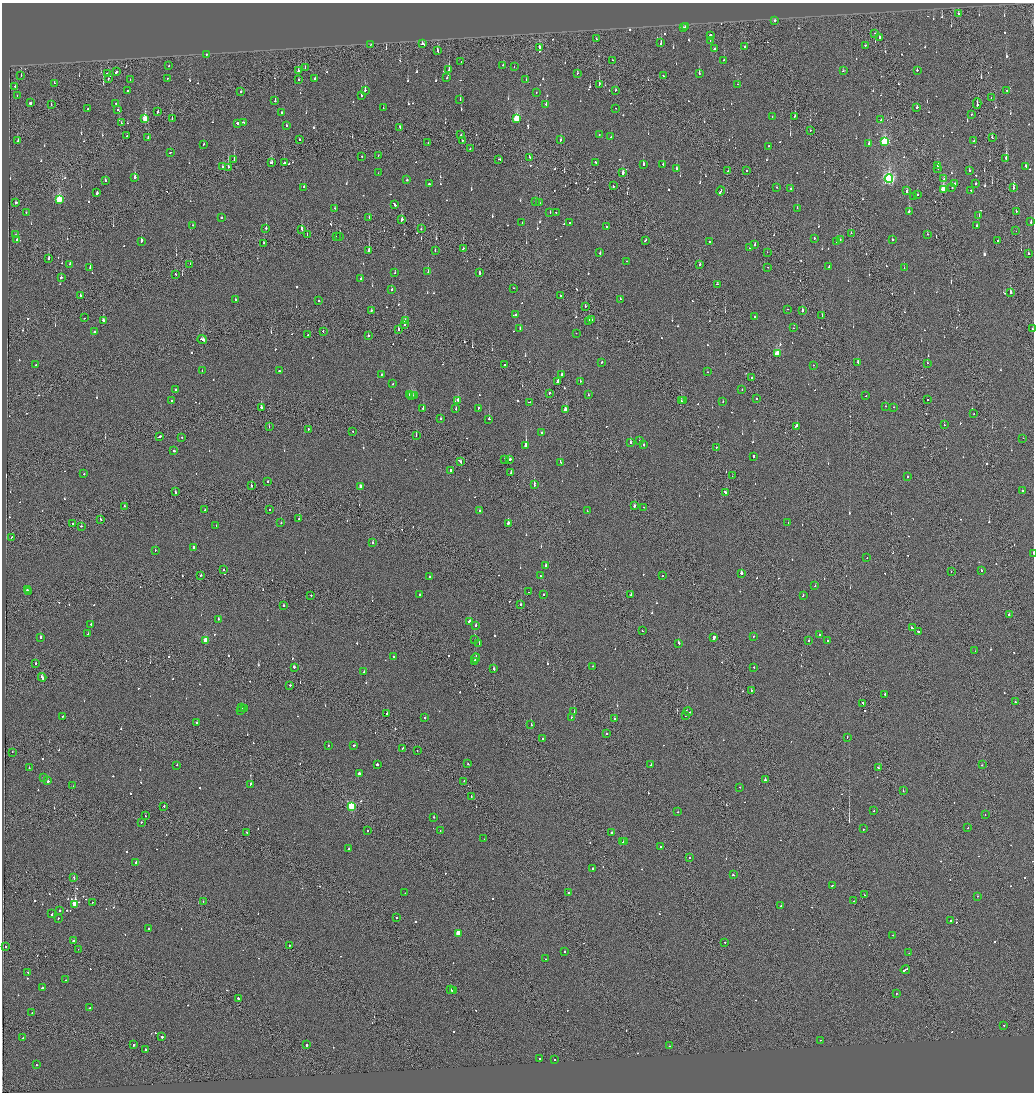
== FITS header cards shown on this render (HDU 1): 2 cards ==
NAXIS1  =                 2064
NAXIS2  =                 2180

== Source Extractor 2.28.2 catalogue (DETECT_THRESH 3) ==
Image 2064 x 2180 px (HDU 1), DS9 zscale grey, zoomed out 1/2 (1 PNG px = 2 x 2 image px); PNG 1036 x 1094 px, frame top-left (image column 1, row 2179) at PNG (2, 3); each listed source drawn as its Kron ellipse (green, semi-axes under 4 px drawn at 4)
Background -0.124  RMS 0.067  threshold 0.201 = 3 sigma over >= 5 px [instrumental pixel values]
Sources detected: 1072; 56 cannot appear on this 1/2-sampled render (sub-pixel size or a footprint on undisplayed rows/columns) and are neither listed nor drawn; of the other 1016, the 500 brightest by FLUX_AUTO listed and drawn (516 fainter detections omitted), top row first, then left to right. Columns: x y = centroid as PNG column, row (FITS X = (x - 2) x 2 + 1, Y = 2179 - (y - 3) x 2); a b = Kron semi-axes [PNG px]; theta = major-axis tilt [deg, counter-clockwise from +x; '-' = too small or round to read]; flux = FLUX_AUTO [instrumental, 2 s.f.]
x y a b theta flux
958 13 3 2 - 100
775 21 2 2 - 100
685 27 2 2 - 270
683 28 2 1 - 64
875 33 2 2 - 190
711 35 3 2 - 710
880 37 2 2 - 220
596 39 2 2 - 100
710 41 2 2 - 67
661 43 3 2 - 130
422 44 2 2 - 100
371 45 2 1 - 70
865 45 2 2 - 82
745 46 2 2 - 68
539 47 2 2 - 310
715 49 3 2 - 540
438 51 3 2 - 240
206 54 2 2 - 88
612 60 2 2 - 65
724 60 2 2 - 120
461 62 2 2 - 110
503 65 2 2 - 61
169 66 2 2 - 140
514 66 2 2 - 60
305 68 2 2 - 84
449 70 3 2 - 310
917 70 2 2 - 250
298 71 2 2 - 440
843 71 2 2 - 79
116 72 3 2 - 140
577 73 2 1 - 290
107 74 2 1 - 150
699 74 2 2 - 190
21 75 2 2 - 81
663 75 2 2 - 150
167 78 2 2 - 68
447 78 2 2 - 95
108 79 2 1 - 120
315 79 2 2 - 420
130 80 2 2 - 65
298 80 2 2 - 69
526 80 2 2 - 250
54 83 2 2 - 76
599 84 2 2 - 380
738 84 2 2 - 150
15 86 2 2 - 88
365 90 3 2 - 190
615 90 2 2 - 100
1007 90 2 2 - 64
128 91 2 2 - 120
241 92 2 2 - 420
536 93 2 1 - 70
361 95 2 2 - 320
17 96 2 2 - 77
991 98 2 1 - 70
460 99 2 2 - 190
275 101 2 2 - 61
30 103 2 2 - 1300
116 103 2 2 - 81
977 103 5 1 - 380
546 104 2 2 - 170
51 105 2 1 - 110
383 108 2 2 - 61
616 108 2 2 - 66
916 108 2 2 - 200
87 109 2 2 - 85
118 110 2 2 - 73
157 112 2 2 - 110
282 113 2 2 - 320
971 115 3 2 - 63
795 116 2 2 - 140
772 117 2 1 - 72
517 118 4 3 - 740
145 119 4 2 - 360
172 119 3 2 - 350
881 120 2 2 - 67
244 122 4 2 - 220
121 123 2 1 - 62
238 123 2 2 - 1200
287 126 2 2 - 190
400 128 4 2 - 220
810 130 2 1 - 98
599 134 2 2 - 62
126 135 2 1 - 100
461 135 2 1 - 81
611 137 2 2 - 95
148 138 2 1 - 260
992 138 3 2 - 200
300 140 2 1 - 100
462 140 2 2 - 100
560 140 2 2 - 200
18 141 2 2 - 73
974 141 2 1 - 110
428 142 2 1 - 65
885 142 4 3 - 1200
869 143 2 2 - 130
203 144 3 2 - 75
769 146 2 2 - 89
470 149 2 1 - 120
170 152 2 2 - 80
378 155 2 1 - 62
362 156 2 2 - 83
529 157 2 2 - 110
1006 158 2 2 - 2000
499 159 2 2 - 480
234 160 2 2 - 260
595 162 3 2 - 180
271 163 3 3 - 160
284 163 2 2 - 160
643 164 2 2 - 280
663 164 2 2 - 130
937 165 2 2 - 150
1026 166 3 2 - 110
223 167 2 1 - 220
228 167 2 2 - 300
938 168 2 2 - 91
676 169 2 2 - 630
728 171 2 1 - 95
747 171 2 1 - 88
969 171 2 2 - 97
623 172 4 2 - 62
378 173 2 2 - 75
135 177 2 2 - 950
889 179 4 4 - 2900
944 179 2 2 - 64
105 180 2 2 - 150
407 180 2 2 - 110
955 183 2 2 - 84
429 184 2 2 - 100
976 184 2 2 - 310
613 186 2 2 - 140
304 187 2 2 - 130
777 187 2 2 - 73
952 188 2 2 - 130
1013 188 2 2 - 510
791 189 2 2 - 95
944 189 4 3 - 570
971 190 2 2 - 110
721 191 5 2 - 240
907 191 2 2 - 92
97 192 4 2 - 310
917 195 2 2 - 160
913 196 2 2 - 88
59 200 4 3 - 1100
535 201 2 2 - 66
16 203 2 2 - 250
539 203 2 2 - 80
394 204 3 2 - 250
335 208 2 2 - 71
797 208 2 1 - 97
909 211 3 2 - 290
1016 211 2 2 - 68
550 212 2 2 - 71
556 212 2 2 - 69
26 213 2 2 - 140
979 216 2 2 - 270
369 217 2 1 - 100
221 218 2 2 - 110
401 220 3 2 - 510
1031 222 3 2 - 200
522 223 2 2 - 61
570 223 2 2 - 64
193 225 2 2 - 83
977 226 2 2 - 110
606 227 2 2 - 120
266 228 2 2 - 190
302 229 3 1 - 450
421 229 2 1 - 75
1016 231 2 1 - 89
851 233 2 2 - 87
928 234 2 2 - 62
15 235 2 2 - 290
307 235 2 2 - 92
340 236 2 2 - 120
336 237 2 1 - 360
814 238 2 2 - 120
892 239 2 2 - 220
17 240 2 2 - 60
645 240 2 2 - 110
840 240 2 1 - 97
998 240 2 2 - 400
141 241 2 2 - 610
710 241 2 2 - 66
836 242 2 2 - 71
264 243 2 1 - 84
755 244 2 2 - 130
463 248 2 1 - 190
749 248 2 2 - 74
369 250 3 2 - 440
435 251 2 2 - 75
767 252 2 2 - 68
600 253 2 2 - 210
1028 254 2 2 - 76
48 259 2 1 - 1100
627 261 2 2 - 120
70 264 2 2 - 72
190 264 2 1 - 120
700 264 2 2 - 360
90 267 2 2 - 640
768 267 2 2 - 65
829 267 2 2 - 120
904 268 2 1 - 81
428 272 2 2 - 130
479 272 3 2 - 320
395 273 2 2 - 74
176 274 2 2 - 81
61 277 2 2 - 190
361 278 2 2 - 86
717 284 2 2 - 320
514 288 2 2 - 63
392 290 2 2 - 100
1010 292 2 2 - 200
80 295 3 2 - 60
560 295 2 2 - 61
620 299 2 2 - 86
235 300 2 2 - 75
318 301 2 2 - 120
585 306 2 2 - 62
787 309 2 1 - 270
371 310 3 2 - 140
802 311 2 2 - 310
515 314 2 2 - 82
755 316 2 2 - 260
822 316 2 2 - 110
84 318 2 2 - 110
103 320 2 2 - 210
405 320 2 2 - 100
592 320 2 1 - 61
589 321 2 2 - 95
404 325 2 2 - 110
793 328 2 1 - 210
399 329 2 2 - 110
520 329 2 2 - 110
1033 329 2 1 - 63
95 331 2 2 - 120
323 331 2 2 - 63
576 333 2 1 - 91
307 335 2 1 - 82
368 336 2 2 - 180
202 339 4 3 - 270
777 354 3 3 - 450
602 362 2 2 - 140
858 362 2 2 - 280
927 363 2 2 - 65
36 365 2 2 - 140
505 365 2 2 - 480
813 365 2 2 - 74
279 370 2 2 - 77
202 371 2 2 - 62
707 372 2 2 - 66
381 374 2 2 - 92
562 374 2 2 - 160
752 377 2 1 - 99
557 381 4 2 - 960
580 381 2 2 - 63
393 384 2 2 - 80
742 389 2 2 - 75
175 390 3 2 - 160
549 393 2 2 - 170
409 394 3 2 - 150
412 395 4 2 - 180
588 395 2 2 - 68
414 396 3 2 - 130
866 396 2 1 - 60
756 399 2 2 - 83
458 400 3 2 - 230
928 400 2 2 - 94
172 401 2 2 - 74
681 401 2 1 - 72
683 401 2 2 - 89
723 401 2 2 - 99
529 402 2 1 - 69
885 406 2 2 - 88
261 407 2 2 - 650
894 407 2 2 - 69
423 408 2 2 - 87
478 408 2 2 - 88
456 409 3 2 - 160
565 410 3 2 - 170
974 414 2 1 - 130
441 419 2 2 - 160
489 419 2 2 - 350
944 425 2 1 - 120
269 426 2 2 - 66
796 426 3 2 - 160
308 429 2 2 - 95
353 431 2 1 - 62
541 432 2 2 - 180
416 435 2 1 - 110
159 437 4 2 - 220
182 437 2 2 - 120
1023 438 2 2 - 84
639 441 2 2 - 210
631 443 2 2 - 370
526 445 2 2 - 3400
644 445 2 2 - 110
717 447 2 1 - 140
174 451 2 2 - 400
753 456 2 2 - 810
504 459 2 1 - 65
509 459 3 2 - 330
460 461 3 2 - 260
560 462 3 2 - 680
450 471 3 2 - 240
511 473 2 2 - 120
84 474 2 2 - 67
732 476 2 1 - 270
907 477 2 2 - 130
268 481 2 2 - 200
534 485 3 1 - 600
251 486 2 2 - 280
361 487 3 2 - 170
1022 491 2 2 - 62
175 492 3 2 - 150
726 493 2 2 - 340
124 506 2 2 - 65
634 506 2 2 - 470
644 507 2 1 - 70
205 510 2 2 - 72
269 510 2 2 - 280
479 510 2 2 - 85
587 511 2 2 - 93
100 519 2 2 - 70
299 519 2 2 - 210
72 523 2 2 - 83
281 523 2 2 - 76
508 523 2 2 - 420
788 523 2 2 - 63
81 526 2 2 - 86
216 526 2 1 - 100
11 537 3 1 - 210
372 543 2 2 - 120
193 547 2 2 - 150
155 551 2 1 - 94
1033 553 2 1 - 120
867 558 2 2 - 64
545 565 3 2 - 330
224 570 2 1 - 150
981 570 2 2 - 100
951 571 2 1 - 150
741 573 2 2 - 1600
201 575 2 2 - 110
430 576 2 2 - 130
540 576 2 2 - 180
662 576 2 1 - 70
815 586 2 2 - 67
27 590 2 1 - 220
28 591 2 1 - 210
529 592 2 1 - 67
543 594 2 2 - 95
311 595 2 1 - 78
420 595 2 2 - 340
630 595 3 2 - 210
803 595 2 2 - 120
521 604 2 2 - 130
284 606 2 2 - 180
1009 615 2 2 - 97
218 619 2 2 - 190
470 621 3 2 - 210
91 624 2 2 - 120
476 625 2 2 - 180
912 628 2 2 - 400
642 631 2 2 - 61
918 631 4 2 - 280
88 634 2 2 - 190
819 635 2 2 - 81
40 637 2 2 - 260
753 637 2 2 - 89
714 638 3 2 - 3000
475 640 2 2 - 79
827 640 2 2 - 100
206 641 3 3 - 350
809 641 2 2 - 98
679 643 2 2 - 300
479 644 2 2 - 150
975 651 2 1 - 61
393 657 2 2 - 110
476 658 5 2 - 340
475 661 2 2 - 100
35 664 2 2 - 110
593 666 2 2 - 100
294 667 2 2 - 180
754 668 2 1 - 83
493 669 2 2 - 190
364 672 2 2 - 230
42 677 4 2 - 220
290 685 2 2 - 140
751 691 2 1 - 280
885 694 2 2 - 83
1015 702 2 2 - 210
863 703 2 2 - 150
242 707 2 2 - 230
244 709 2 2 - 66
240 711 2 2 - 89
574 712 2 1 - 69
688 712 5 2 - 410
387 714 2 2 - 300
62 716 2 2 - 70
685 716 2 1 - 170
571 717 2 2 - 68
425 718 2 2 - 140
614 719 2 1 - 680
196 722 2 2 - 100
531 725 2 2 - 230
606 734 2 1 - 360
847 737 2 2 - 150
542 738 2 2 - 100
328 745 2 2 - 73
354 745 3 2 - 180
403 748 2 2 - 91
417 750 2 1 - 66
12 752 2 1 - 110
377 764 2 2 - 490
468 764 2 2 - 65
177 765 2 2 - 74
651 765 2 1 - 370
982 765 2 2 - 92
879 767 2 2 - 220
29 768 2 2 - 84
359 773 2 2 - 510
43 778 2 2 - 250
765 780 2 2 - 270
48 781 2 2 - 91
464 781 2 1 - 63
250 784 3 2 - 140
73 786 2 1 - 190
740 787 2 2 - 63
903 791 2 2 - 120
471 796 2 1 - 120
164 806 2 1 - 72
352 806 3 3 - 960
874 811 2 2 - 72
677 812 2 2 - 83
985 815 2 1 - 67
145 816 2 1 - 61
434 817 2 2 - 180
141 822 2 2 - 75
968 828 2 2 - 60
864 829 2 2 - 82
367 831 2 1 - 110
440 831 2 2 - 71
247 832 2 1 - 61
612 833 2 2 - 280
484 839 2 2 - 71
624 841 2 2 - 430
623 842 2 1 - 290
660 847 2 2 - 94
349 849 2 1 - 82
689 858 2 2 - 95
136 863 2 2 - 1000
593 868 2 2 - 72
733 875 2 1 - 110
74 878 2 2 - 87
833 885 3 1 - 210
405 893 2 2 - 84
568 893 2 2 - 140
864 895 2 2 - 82
978 896 2 2 - 74
203 901 2 1 - 73
854 901 2 1 - 72
92 903 2 2 - 79
75 904 3 2 - 14000
781 906 2 2 - 110
59 911 2 2 - 92
52 914 2 2 - 100
396 918 2 2 - 210
58 919 2 1 - 61
950 920 2 2 - 230
148 928 2 2 - 89
458 933 3 3 - 200
893 935 2 2 - 83
73 941 2 2 - 210
725 942 2 2 - 130
289 945 2 2 - 110
6 947 2 1 - 75
78 949 2 1 - 63
565 952 2 2 - 80
909 953 2 2 - 63
546 959 2 2 - 65
905 970 4 2 - 350
28 972 2 2 - 120
66 980 2 1 - 140
42 988 2 2 - 79
451 990 2 2 - 270
454 991 3 1 - 290
896 994 2 1 - 410
238 998 2 2 - 130
89 1008 2 2 - 89
32 1013 2 2 - 250
1004 1025 2 2 - 61
162 1037 2 2 - 240
23 1038 2 2 - 72
820 1040 2 2 - 71
133 1045 2 2 - 470
306 1045 2 2 - 400
669 1046 2 1 - 91
146 1049 2 2 - 780
540 1059 2 2 - 350
555 1059 2 1 - 88
37 1065 2 2 - 130
At the frame edge (FLAGS 8, measured only in part): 2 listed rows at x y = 1033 329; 1033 553
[516 fainter detections neither listed nor drawn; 56 sub-pixel or undisplayed-footprint detections neither listed nor drawn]